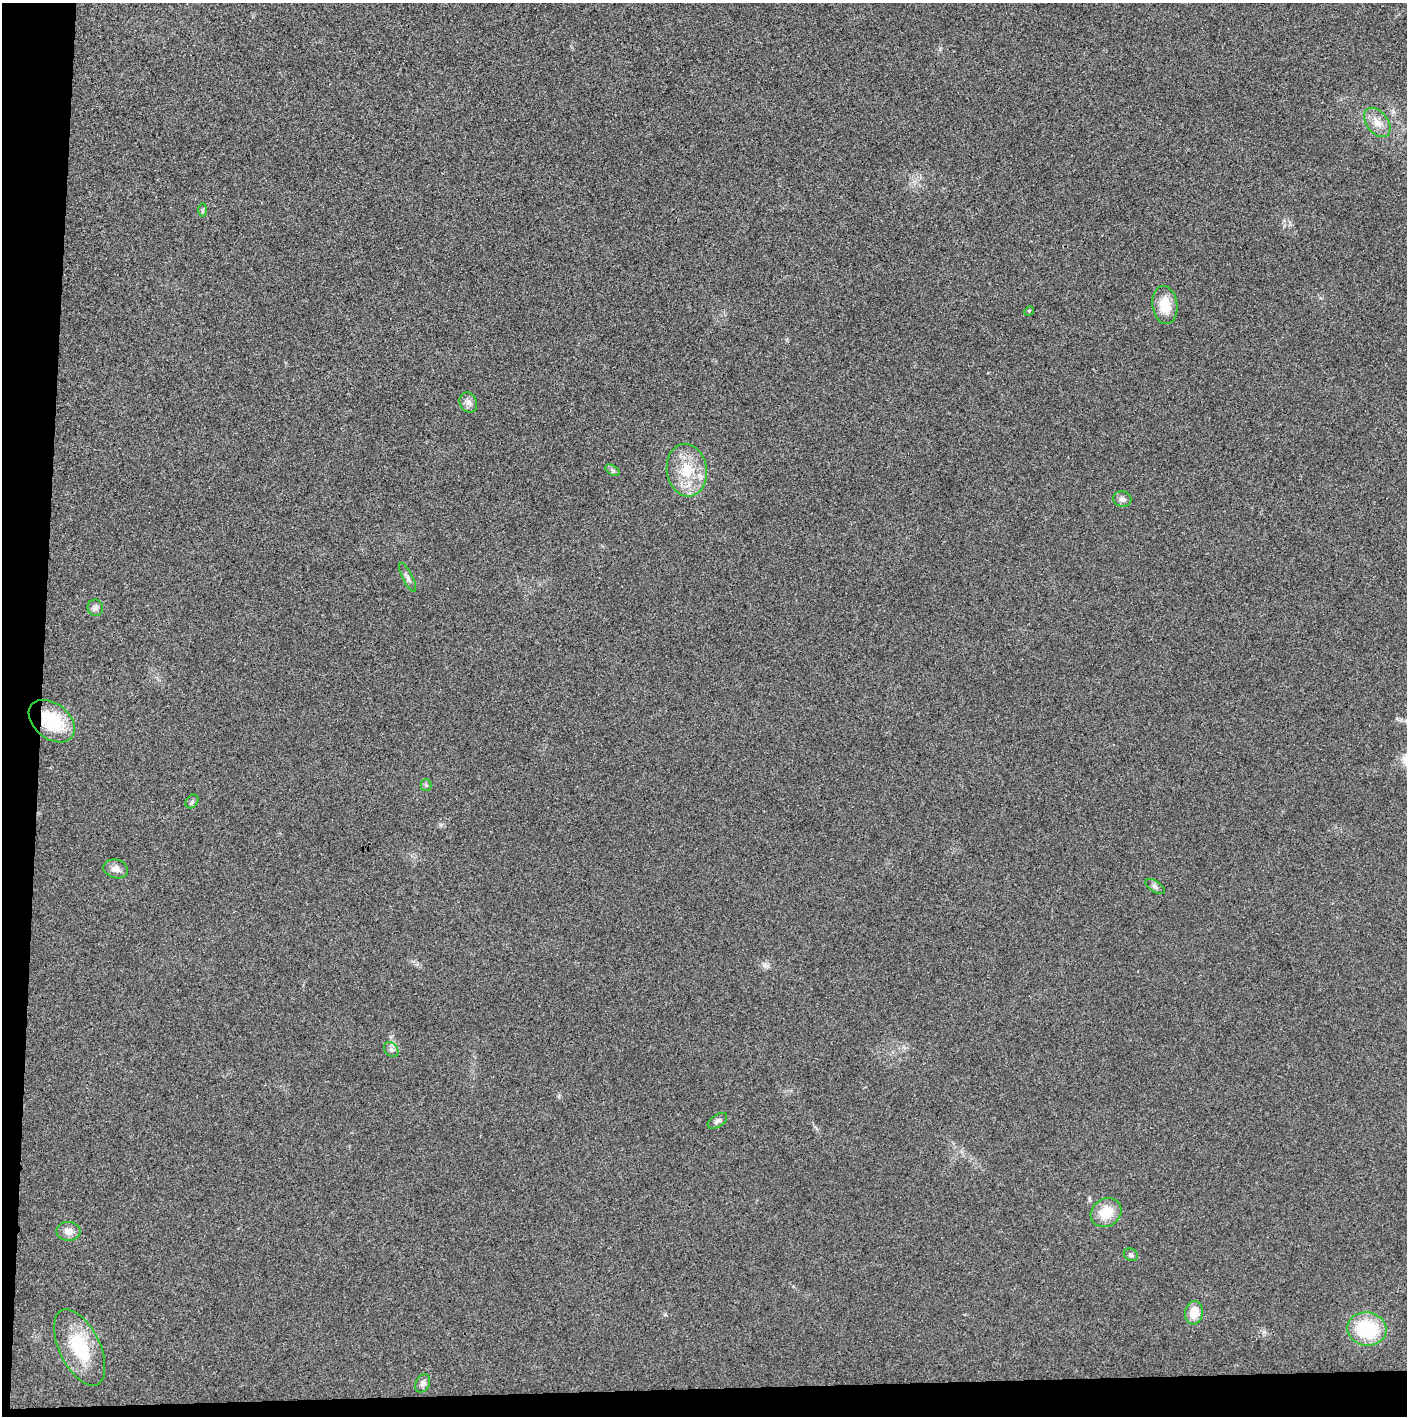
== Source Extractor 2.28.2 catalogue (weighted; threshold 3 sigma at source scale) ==
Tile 7 of 3 x 3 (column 1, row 3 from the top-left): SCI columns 2-1406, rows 21-1434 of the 4224 x 4264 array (HDU 1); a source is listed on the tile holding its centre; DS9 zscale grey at full resolution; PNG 1409 x 1418 px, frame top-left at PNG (2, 3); each listed source drawn as its Kron ellipse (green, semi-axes under 4 px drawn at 4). Shown black and unused: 5% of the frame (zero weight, under 3 of 4 exposures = <1% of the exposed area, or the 3 px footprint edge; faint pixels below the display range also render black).
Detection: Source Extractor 2.28.2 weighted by HDU 2 'WHT'; one run over the whole footprint, this tile lists its part. Background 0.0259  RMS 0.006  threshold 0.0268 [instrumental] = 3 sigma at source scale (4.5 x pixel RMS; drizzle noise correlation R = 1.50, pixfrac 1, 0.05/0.05 arcsec/px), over >= 5 px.
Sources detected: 24; all 24 listed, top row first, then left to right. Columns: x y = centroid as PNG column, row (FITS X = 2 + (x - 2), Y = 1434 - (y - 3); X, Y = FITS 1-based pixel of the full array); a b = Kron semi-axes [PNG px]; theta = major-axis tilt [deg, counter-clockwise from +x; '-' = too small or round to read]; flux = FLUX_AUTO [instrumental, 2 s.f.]
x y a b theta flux
1377 122 16 10 -52 6.5
203 210 7 4 89 0.97
1165 305 19 12 -82 12
1029 311 5 4 - 0.6
468 402 10 8 -66 2.9
612 470 8 4 -31 1.1
687 470 26 20 -81 20
1122 499 9 7 -11 2.2
408 577 16 5 -63 2.3
95 608 8 8 - 2
52 721 26 17 -39 29
426 785 5 5 - 0.98
192 801 7 5 52 1.2
116 869 12 9 -16 4
1155 887 11 5 -34 1.8
391 1050 8 6 -48 1.8
717 1121 11 6 34 2.1
1106 1213 16 13 34 13
68 1231 12 9 -2 4.5
1131 1255 7 6 - 1.3
1194 1313 12 9 80 9.4
1367 1329 19 16 -9 35
80 1347 41 20 -64 30
423 1383 9 7 64 2.1
Overlapping masked pixels (flux is a lower limit): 1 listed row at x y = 52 721